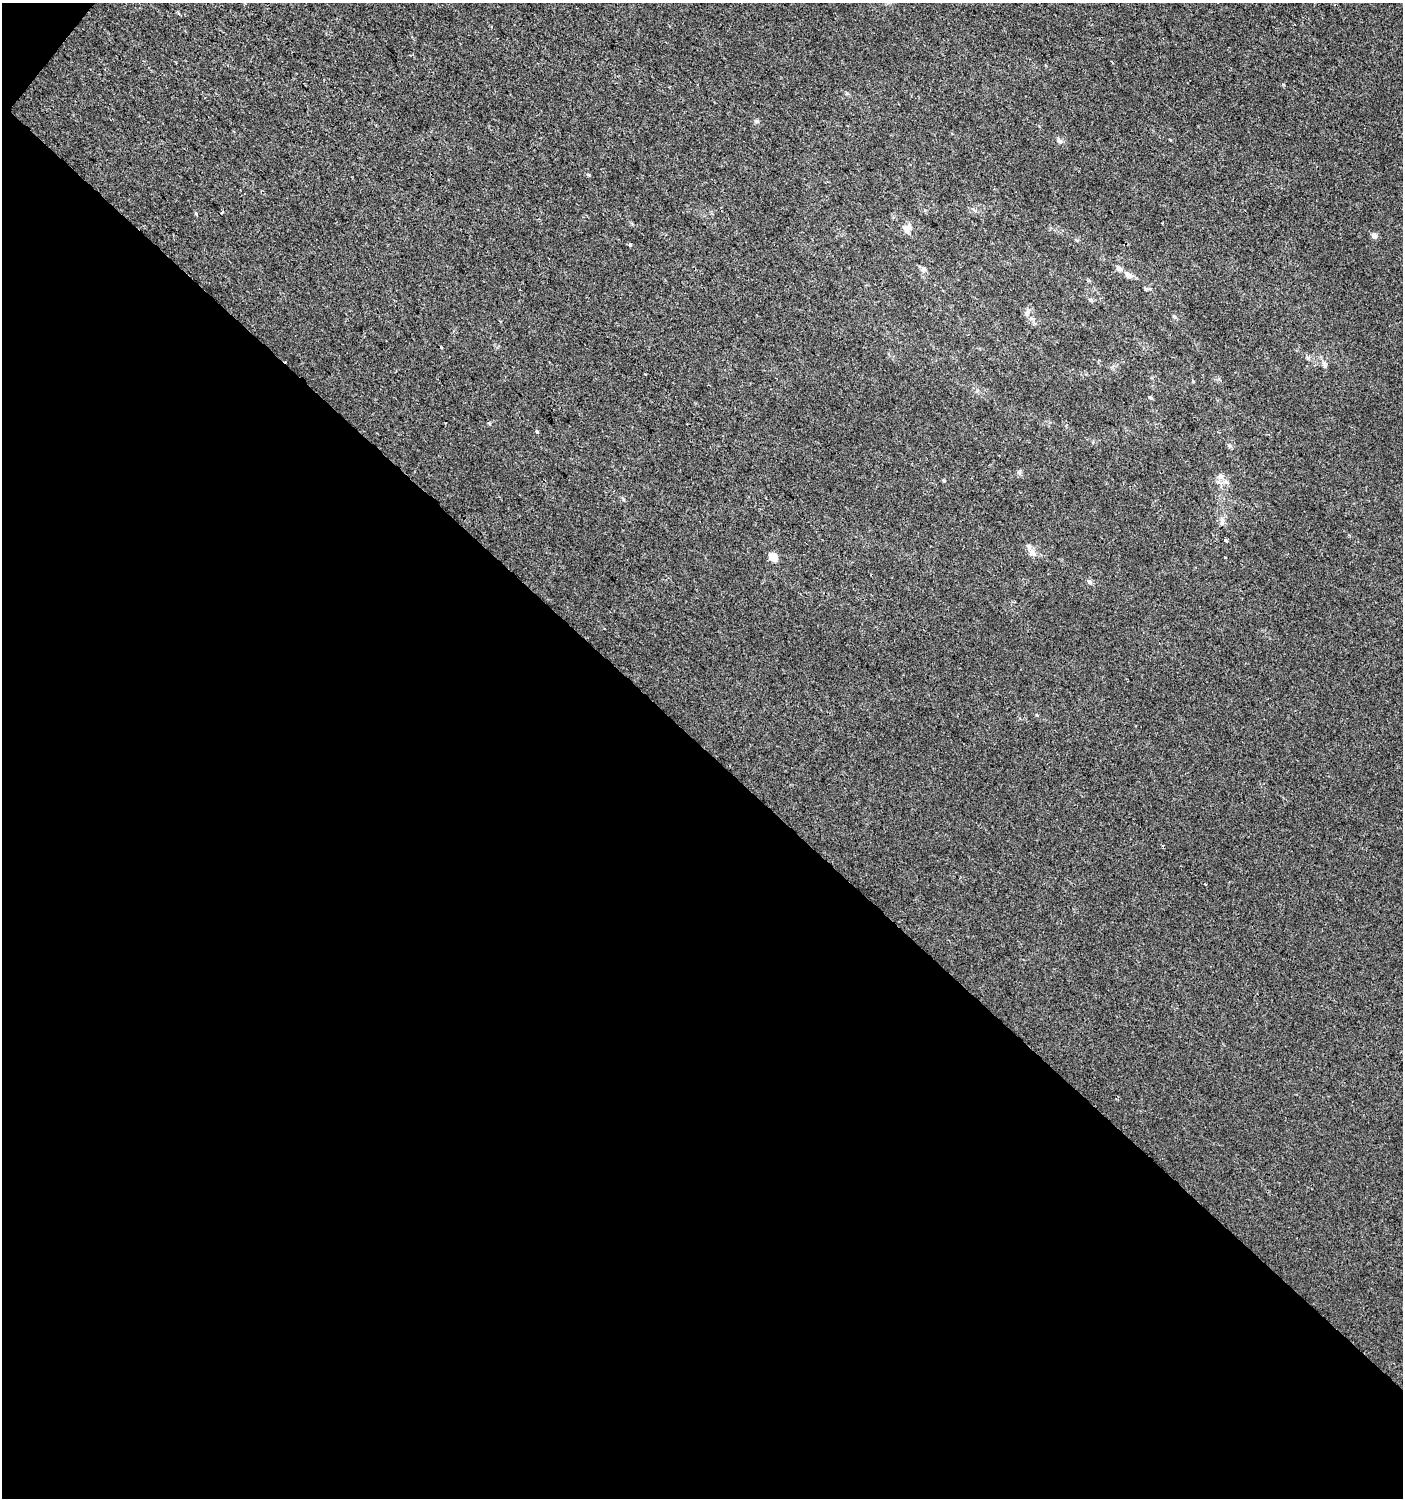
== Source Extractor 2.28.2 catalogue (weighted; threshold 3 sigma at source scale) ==
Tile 3 of 2 x 2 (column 1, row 2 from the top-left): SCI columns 109-1509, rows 1-1496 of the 3001 x 2992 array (HDU 1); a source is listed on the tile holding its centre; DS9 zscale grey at full resolution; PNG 1405 x 1500 px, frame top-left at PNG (2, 3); no overlay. Shown black and unused: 50% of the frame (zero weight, under 2 of 3 exposures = <1% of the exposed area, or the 3 px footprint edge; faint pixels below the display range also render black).
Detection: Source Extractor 2.28.2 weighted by HDU 2 'WHT'; one run over the whole footprint, this tile lists its part. Background 0.0011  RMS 0.0041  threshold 0.0185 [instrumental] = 3 sigma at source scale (4.5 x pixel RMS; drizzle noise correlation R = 1.50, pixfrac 1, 0.0396/0.0396 arcsec/px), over >= 5 px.
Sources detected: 25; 3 cosmic-ray / hot-pixel residue — not listed; the other 22 listed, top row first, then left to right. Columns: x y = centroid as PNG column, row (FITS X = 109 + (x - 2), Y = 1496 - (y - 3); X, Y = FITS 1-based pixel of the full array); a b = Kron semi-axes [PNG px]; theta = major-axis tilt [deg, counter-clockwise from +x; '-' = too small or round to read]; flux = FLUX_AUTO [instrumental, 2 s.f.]
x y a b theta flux
756 121 7 5 -11 0.73
1059 141 8 6 -17 1.1
589 175 3 3 - 1.1
222 213 3 3 - 0.76
196 214 5 4 - 0.54
907 229 14 10 -89 3.1
1374 236 5 4 - 2.8
630 245 3 3 - 0.86
1119 268 11 6 -25 1.3
924 269 8 6 2 1.1
1129 275 11 7 -25 2.1
1091 300 8 3 -45 0.58
1027 313 13 7 61 1.7
1175 317 7 4 -32 0.58
537 431 4 3 - 0.57
1229 445 7 4 -44 0.68
1221 476 9 8 - 1.9
1222 520 8 6 -75 1.5
1226 540 3 3 - 0.74
1032 552 13 8 -54 2.6
773 557 5 5 - 11
1089 582 7 5 -43 1.2
Unlisted compact peaks at least as high as the median listed source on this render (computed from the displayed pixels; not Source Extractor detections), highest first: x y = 1019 472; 944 481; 1150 397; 1308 358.